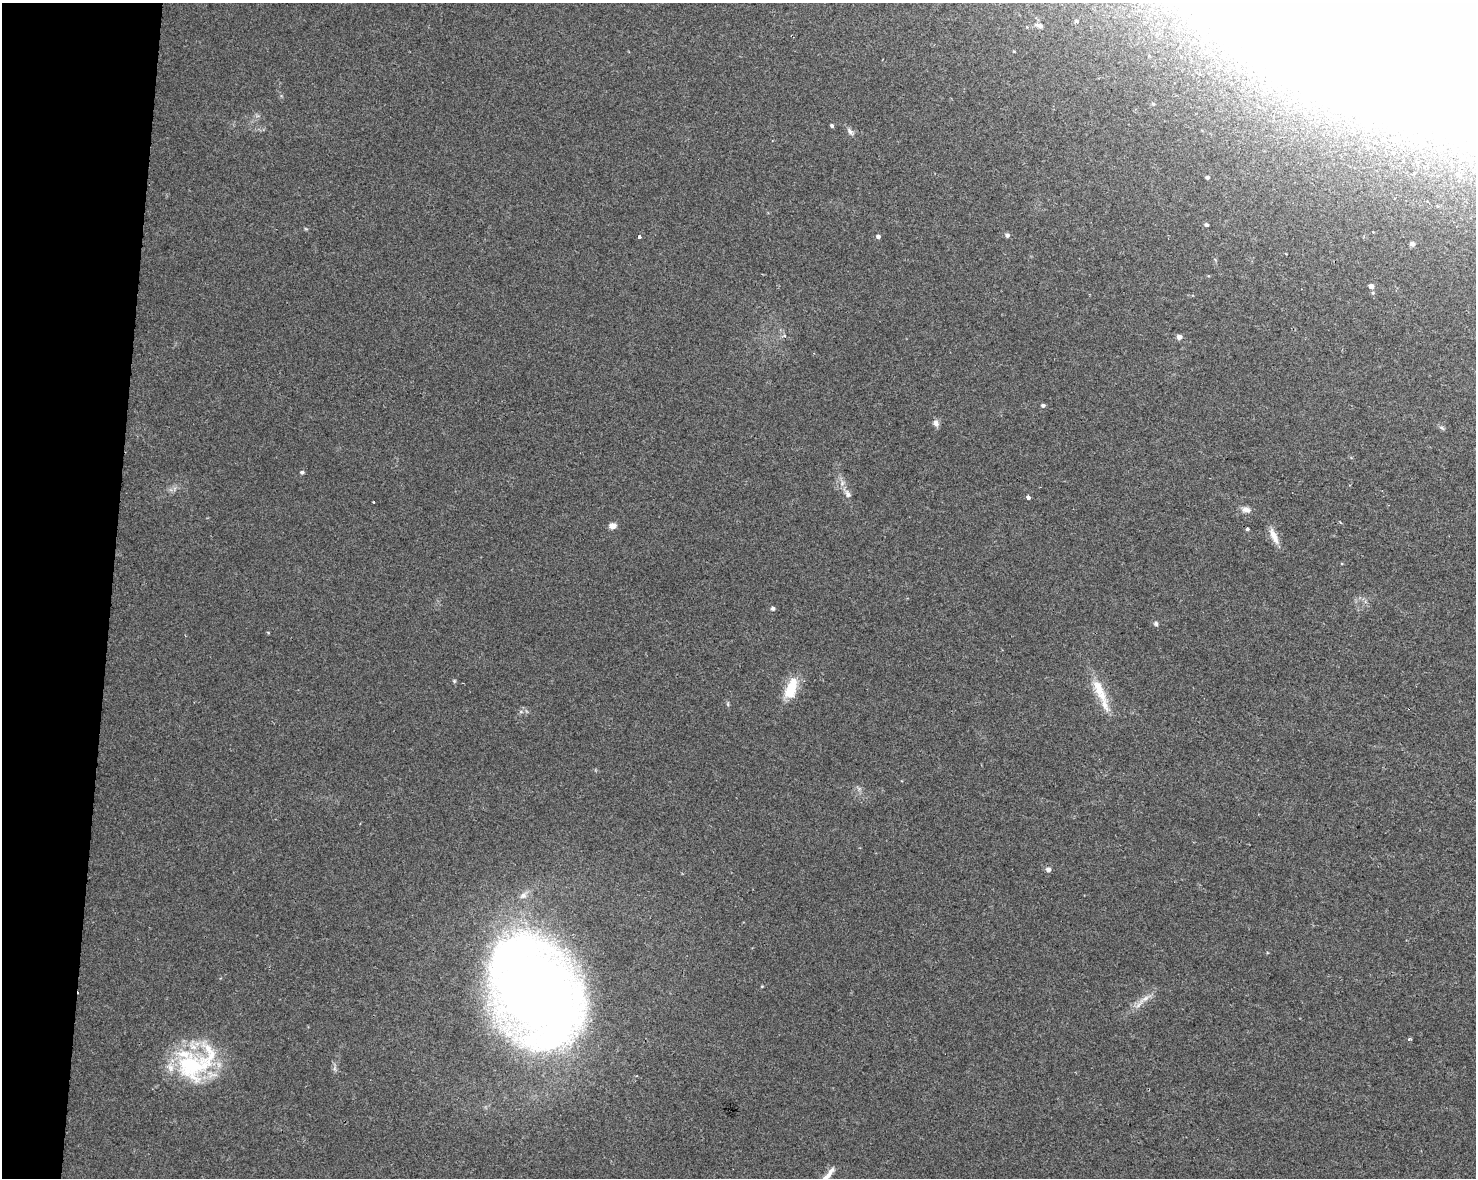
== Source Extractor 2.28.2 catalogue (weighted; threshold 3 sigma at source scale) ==
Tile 7 of 3 x 4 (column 1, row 3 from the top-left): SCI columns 228-1701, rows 1185-2360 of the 4934 x 4714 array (HDU 1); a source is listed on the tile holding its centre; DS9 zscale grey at full resolution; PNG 1478 x 1180 px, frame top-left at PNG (2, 3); no overlay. Shown black and unused: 7% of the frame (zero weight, under 2 of 3 exposures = <1% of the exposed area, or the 3 px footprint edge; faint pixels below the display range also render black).
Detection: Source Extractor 2.28.2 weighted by HDU 2 'WHT'; one run over the whole footprint, this tile lists its part. Background 0.0196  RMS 0.0049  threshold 0.0222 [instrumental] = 3 sigma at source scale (4.5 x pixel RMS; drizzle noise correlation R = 1.50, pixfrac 1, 0.0396/0.0396 arcsec/px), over >= 5 px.
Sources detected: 56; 1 inside a brighter object's white glare — not listed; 4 inside a brighter listed object's ellipse — not listed separately; the other 51 listed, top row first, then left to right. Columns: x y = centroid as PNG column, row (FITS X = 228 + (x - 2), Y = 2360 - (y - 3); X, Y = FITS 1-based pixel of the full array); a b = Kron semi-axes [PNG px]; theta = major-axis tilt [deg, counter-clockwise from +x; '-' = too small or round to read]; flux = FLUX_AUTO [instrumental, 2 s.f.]
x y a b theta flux
1076 21 4 4 - 0.68
1039 25 11 5 -16 1.6
1204 39 9 9 - 3.7
1243 44 9 8 - 2.9
1326 92 21 13 80 16
1307 103 17 14 34 13
1153 104 5 4 - 0.65
1366 122 8 8 - 4.7
832 125 4 4 - 1
850 131 12 6 -52 1.9
1394 140 7 5 89 1
1420 140 5 5 - 1.5
1458 175 8 8 - 2.5
1207 177 4 4 - 1
1437 206 5 3 - 0.39
1206 225 5 4 - 0.87
1007 235 5 5 - 1.7
878 236 4 4 - 1.5
639 237 3 3 - 2.3
1412 244 5 4 - 2
1371 286 5 5 - 2
1373 293 5 4 - 0.75
1179 337 5 5 - 2.5
1043 405 5 4 - 1.2
936 423 9 7 -63 2.3
1442 428 8 4 -37 0.96
302 472 5 4 - 1.1
848 494 11 7 -59 2.4
1028 498 4 3 - 4
373 502 3 2 - 0.65
1246 509 12 8 -10 2.6
613 526 7 6 - 3.6
1247 529 3 3 - 2.9
1274 536 23 8 -66 5.2
773 608 5 5 - 1.2
1156 623 6 6 - 1
268 632 4 3 - 0.51
454 681 6 5 - 0.66
791 689 23 11 70 15
1099 690 42 12 -63 13
728 704 6 4 -72 0.7
521 712 6 4 -19 0.79
1048 869 5 5 - 2.2
523 895 11 9 37 2.9
762 986 4 3 - 0.45
536 992 76 54 -63 890
1144 999 25 6 35 5.1
1409 1039 5 4 - 0.67
192 1066 51 39 12 52
335 1068 9 4 -82 1.3
828 1174 22 6 50 3.9
Isophote crosses this tile's border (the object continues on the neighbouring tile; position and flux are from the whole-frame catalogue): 1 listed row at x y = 828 1174